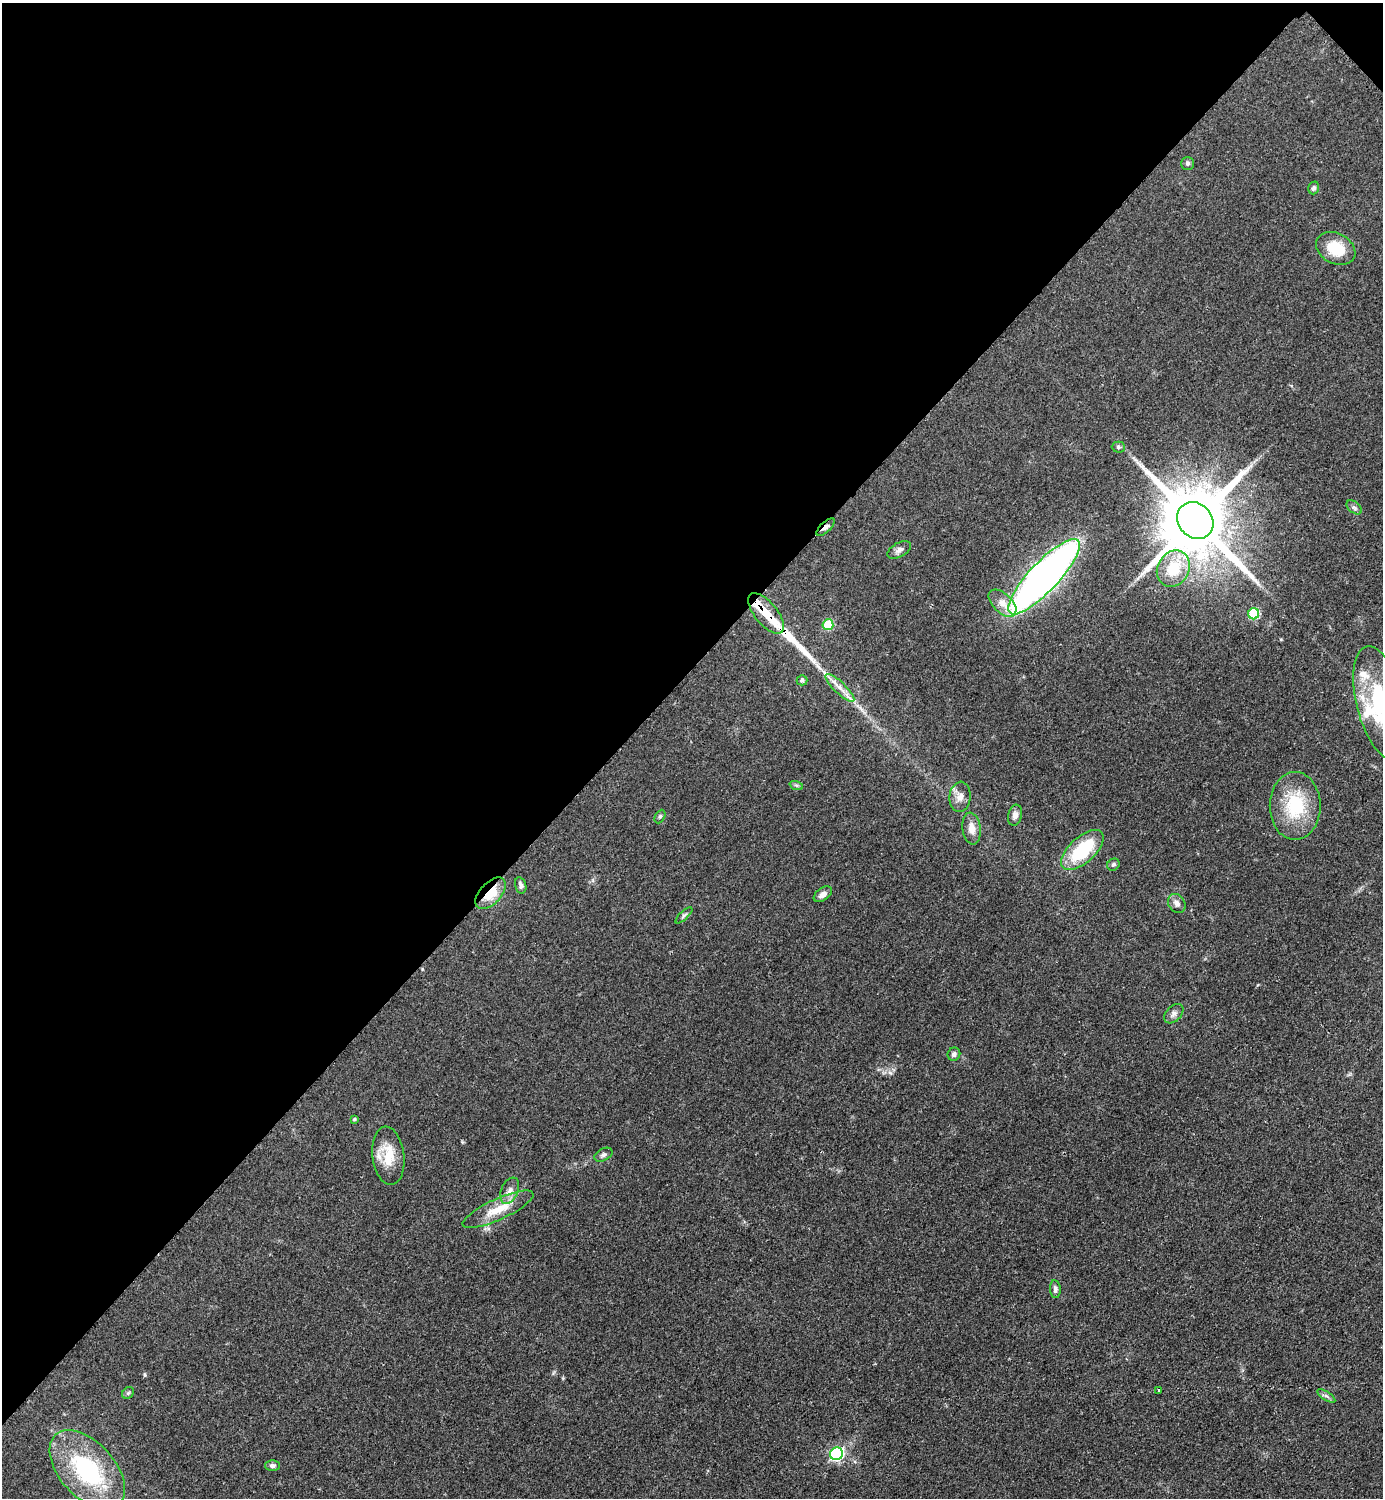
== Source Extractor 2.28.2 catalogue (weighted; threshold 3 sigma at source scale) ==
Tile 2 of 4 x 4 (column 2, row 1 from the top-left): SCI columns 1695-3075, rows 4494-5989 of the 6005 x 6005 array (HDU 1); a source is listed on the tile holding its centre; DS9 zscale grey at full resolution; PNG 1385 x 1500 px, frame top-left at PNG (2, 3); each listed source drawn as its Kron ellipse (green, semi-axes under 4 px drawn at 4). Shown black and unused: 45% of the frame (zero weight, under 2 of 3 exposures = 1% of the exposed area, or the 3 px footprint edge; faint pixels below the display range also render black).
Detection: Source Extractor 2.28.2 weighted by HDU 2 'WHT'; one run over the whole footprint, this tile lists its part. Background 0.0797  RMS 0.0079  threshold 0.0354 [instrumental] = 3 sigma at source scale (4.5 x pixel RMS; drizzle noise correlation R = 1.50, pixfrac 1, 0.05/0.05 arcsec/px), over >= 5 px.
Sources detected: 51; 1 inside a brighter object's white glare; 1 long thin detection or spike segment (spike, bleed or trail) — neither listed nor drawn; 5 inside a brighter listed object's ellipse — not listed separately; the other 44 listed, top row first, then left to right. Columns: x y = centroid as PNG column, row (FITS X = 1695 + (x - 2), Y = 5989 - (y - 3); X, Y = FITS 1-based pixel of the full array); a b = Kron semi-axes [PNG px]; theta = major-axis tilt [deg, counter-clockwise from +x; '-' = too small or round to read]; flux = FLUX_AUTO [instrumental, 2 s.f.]
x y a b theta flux
1187 163 6 6 - 1.6
1314 188 6 5 - 2
1336 248 21 15 -28 25
1118 447 6 5 - 1.6
1354 507 9 5 -40 2.1
1195 520 20 17 -47 9400
826 527 11 5 44 3.3
899 550 13 7 29 3.6
1173 569 19 15 59 28
1044 577 50 14 47 500
1002 603 17 9 -43 8.3
766 613 24 11 -51 17
1254 614 5 5 - 56
828 625 5 5 - 30
802 680 5 5 - 1.7
840 688 19 6 -44 6.9
1380 703 58 24 -76 97
796 785 7 4 -19 1.3
960 797 15 10 83 6.6
1295 806 34 25 89 44
1015 815 11 7 75 3.4
660 816 7 5 63 1.4
972 828 16 9 -83 7.2
1082 850 26 12 42 47
1113 865 6 5 - 1.6
521 885 8 5 -73 2.4
491 893 19 10 46 20
823 894 10 6 35 4.4
1177 903 10 8 -54 4
684 915 11 4 44 1.9
1174 1014 11 7 46 3.3
954 1054 7 6 - 2.6
354 1119 3 3 - 1.1
603 1155 10 6 27 2.4
388 1156 29 16 -83 21
510 1191 14 8 67 5.2
498 1209 38 10 25 19
1055 1289 9 5 -85 2.6
1159 1390 3 3 - 1.7
128 1393 6 5 - 1.3
1326 1396 10 4 -33 2.1
836 1454 6 6 - 130
272 1466 7 5 -1 2.3
87 1470 47 27 -48 92
Overlapping masked pixels (flux is a lower limit): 3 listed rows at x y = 826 527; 766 613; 491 893
Isophote crosses this tile's border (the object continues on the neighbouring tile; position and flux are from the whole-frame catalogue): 1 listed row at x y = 1380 703
Unlisted compact peaks at least as high as the median listed source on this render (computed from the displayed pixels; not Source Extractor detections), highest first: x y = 145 1375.